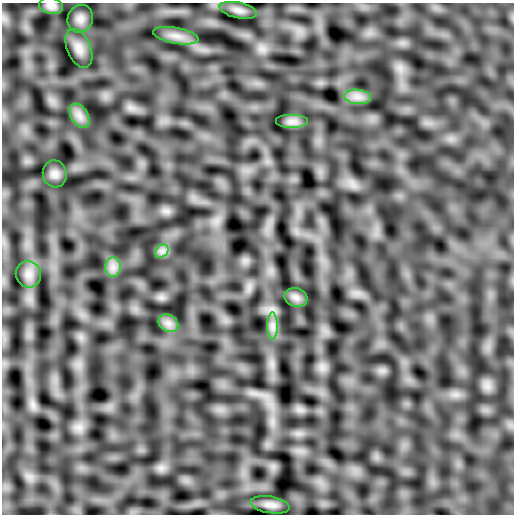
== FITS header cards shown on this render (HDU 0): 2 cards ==
NAXIS1  =                  512
NAXIS2  =                  512

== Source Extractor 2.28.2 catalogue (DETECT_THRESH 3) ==
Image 512 x 512 px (HDU 0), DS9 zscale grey, 1 PNG px = 1 image px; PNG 516 x 516 px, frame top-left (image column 1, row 512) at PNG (2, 3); each listed source drawn as its Kron ellipse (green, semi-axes under 4 px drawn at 4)
Background -2.93e-05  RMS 0.013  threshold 0.0376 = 3 sigma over >= 5 px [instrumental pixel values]
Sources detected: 16; all 16 listed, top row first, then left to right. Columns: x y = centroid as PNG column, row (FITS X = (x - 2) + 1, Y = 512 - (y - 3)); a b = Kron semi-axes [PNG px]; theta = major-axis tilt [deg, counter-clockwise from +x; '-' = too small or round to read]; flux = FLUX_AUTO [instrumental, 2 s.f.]
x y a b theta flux
51 6 12 8 -13 4.8
238 10 19 7 -11 5.3
80 19 14 12 68 5.9
176 36 23 8 -10 9
79 48 20 11 -67 7.9
358 97 13 7 -5 6.6
80 116 13 8 -58 6.4
292 122 16 7 0 4.8
55 174 13 12 - 5.1
162 251 7 5 44 3.2
113 267 9 7 -90 5.2
28 274 13 12 - 7.2
296 297 11 9 -16 4.6
168 323 10 8 -32 5.1
273 326 13 5 -90 5
270 505 19 8 -9 5
At the frame edge (FLAGS 8, measured only in part): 1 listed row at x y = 51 6